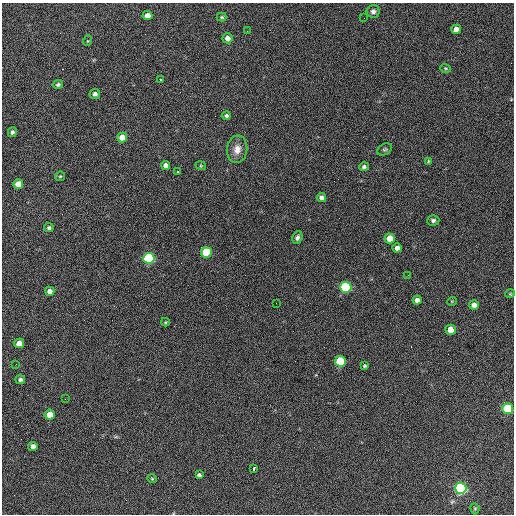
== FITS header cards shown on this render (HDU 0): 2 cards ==
NAXIS1  =                  512 / Axis length
NAXIS2  =                  512 / Axis length

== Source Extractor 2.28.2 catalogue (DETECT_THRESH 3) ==
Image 512 x 512 px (HDU 0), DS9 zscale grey, 1 PNG px = 1 image px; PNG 516 x 516 px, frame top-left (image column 1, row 512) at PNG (2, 3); each listed source drawn as its Kron ellipse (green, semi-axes under 4 px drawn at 4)
Background 612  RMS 27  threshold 80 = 3 sigma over >= 5 px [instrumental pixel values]
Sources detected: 56; all 56 listed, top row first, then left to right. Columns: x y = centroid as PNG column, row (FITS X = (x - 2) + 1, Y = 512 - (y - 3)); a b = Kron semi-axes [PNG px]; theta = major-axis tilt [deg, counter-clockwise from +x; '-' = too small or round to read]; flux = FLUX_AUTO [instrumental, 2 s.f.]
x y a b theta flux
373 11 6 6 - 5500
147 16 5 4 - 13000
222 17 5 4 - 2000
364 18 2 2 - 1200
456 29 5 4 - 14000
247 31 2 2 - 1900
228 38 5 5 - 9800
87 41 5 3 - 1500
446 68 5 3 - 2000
161 80 3 2 - 4400
58 84 5 4 - 2800
95 94 5 5 - 5800
226 116 5 4 - 3400
12 132 5 4 - 3900
122 137 5 5 - 26000
237 149 14 10 83 16000
385 149 8 5 28 3400
428 161 4 3 - 1400
166 165 4 4 - 8800
201 166 5 3 - 1500
364 167 5 4 - 3700
177 171 3 2 - 2700
60 176 5 4 - 2000
18 184 5 5 - 24000
321 198 5 4 - 6300
433 220 6 5 - 4600
49 228 5 4 - 3200
297 238 7 5 71 4700
390 238 5 5 - 26000
397 248 5 4 - 9000
206 252 5 5 - 100000
149 258 5 5 - 310000
408 275 2 2 - 1100
346 287 5 5 - 230000
50 291 4 4 - 11000
510 294 5 3 - 1400
417 300 4 4 - 6300
452 301 5 3 - 1400
276 303 2 2 - 1100
474 305 5 4 - 9700
165 322 4 4 - 1700
450 330 5 5 - 24000
19 343 5 4 - 19000
340 361 5 5 - 100000
16 364 2 2 - 1000
365 366 4 4 - 2000
20 380 5 4 - 3700
65 399 2 2 - 1200
508 409 5 5 - 150000
50 415 5 5 - 33000
33 446 5 4 - 9300
254 468 4 3 - 6600
199 475 4 4 - 4400
152 479 4 4 - 1800
461 488 6 5 - 500000
475 508 5 4 - 1900